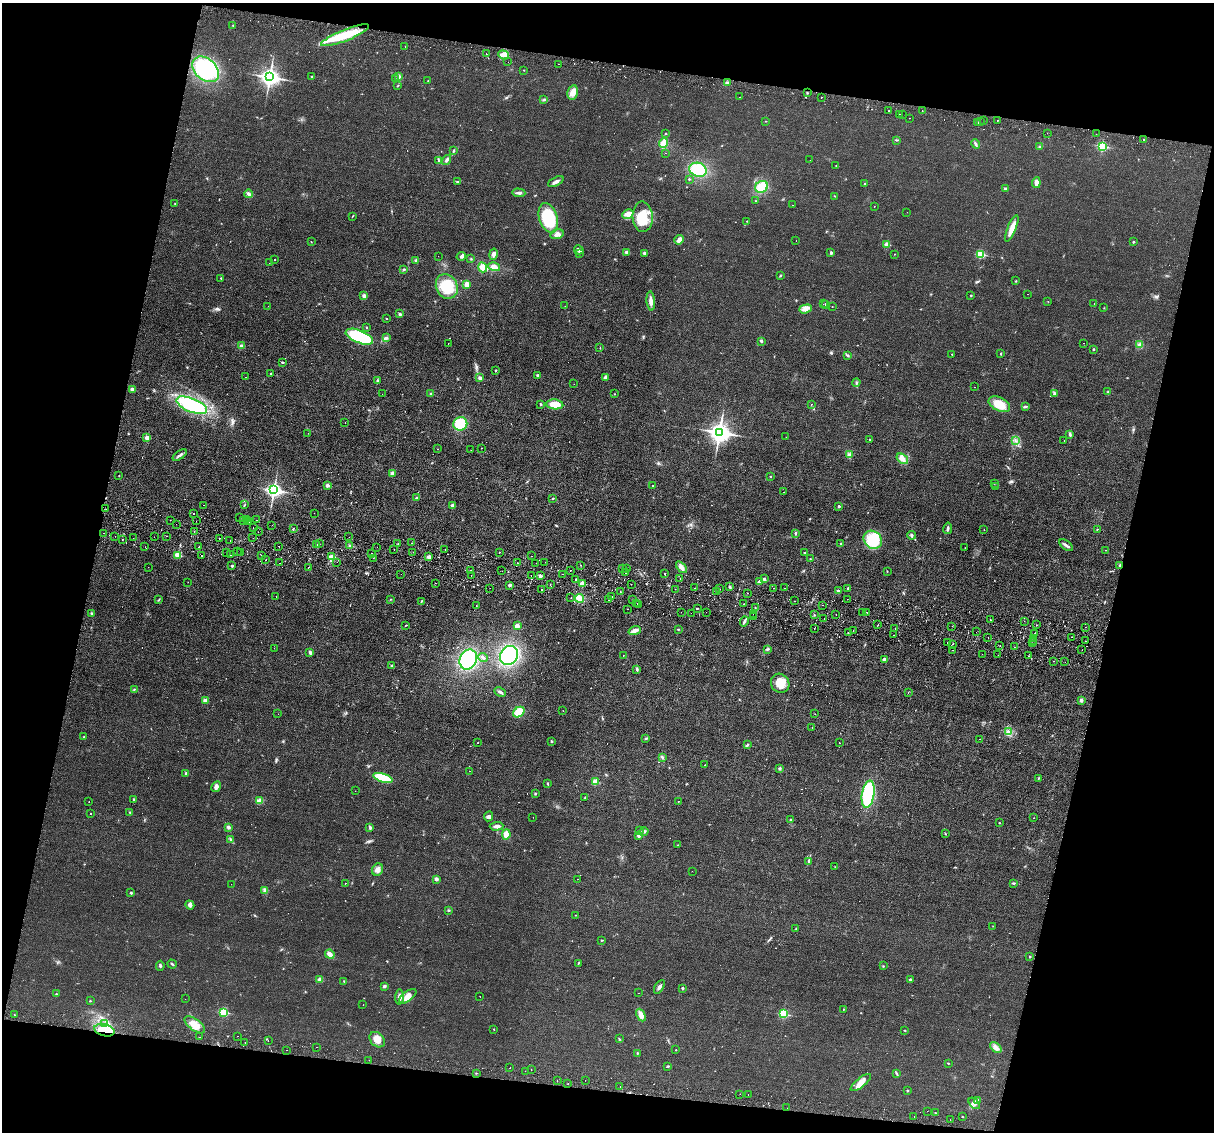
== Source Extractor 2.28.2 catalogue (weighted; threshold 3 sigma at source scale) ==
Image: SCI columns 17-4862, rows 293-4810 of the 4875 x 4985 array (HDU 1 of 3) = the unmasked area's bounding box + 8 px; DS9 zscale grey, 4 x 4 block average (1 PNG px = mean of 4 x 4 image px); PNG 1216 x 1134 px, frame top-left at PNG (2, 3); each listed source drawn as its Kron ellipse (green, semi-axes under 4 px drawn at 4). Shown black and unused: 25% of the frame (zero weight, under 2 of 3 exposures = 3% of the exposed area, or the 3 px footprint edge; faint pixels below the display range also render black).
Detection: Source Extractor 2.28.2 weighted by HDU 2 'WHT'. Background 0.0238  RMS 0.0054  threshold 0.0241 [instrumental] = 3 sigma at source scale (4.5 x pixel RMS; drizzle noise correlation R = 1.50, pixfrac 1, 0.05/0.05 arcsec/px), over >= 5 px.
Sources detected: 721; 6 too faint to see at this stretch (4 x 4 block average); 55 cosmic-ray / hot-pixel residue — neither listed nor drawn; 6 coinciding with a brighter row at this scale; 10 inside a brighter listed object's ellipse — not listed separately; of the other 644, all 500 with FLUX_AUTO >= 0.902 (the completeness limit of this list) listed and drawn (144 fainter detections not listed), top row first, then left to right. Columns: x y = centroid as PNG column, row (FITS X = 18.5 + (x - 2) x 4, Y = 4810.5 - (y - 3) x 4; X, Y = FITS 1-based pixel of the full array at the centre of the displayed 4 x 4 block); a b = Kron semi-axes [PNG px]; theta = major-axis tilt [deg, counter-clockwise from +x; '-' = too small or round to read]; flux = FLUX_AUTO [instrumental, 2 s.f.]
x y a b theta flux
233 25 2 2 - 1.4
345 35 25 5 22 89
405 47 2 2 - 0.97
486 54 2 2 - 2.7
503 55 5 3 - 14
508 62 2 2 - 0.99
558 64 2 2 - 1.5
205 69 15 10 -42 310
524 70 2 2 - 1
399 76 2 2 - 31
270 77 4 3 - 1700
312 77 3 2 - 2.3
395 79 2 2 - 1.6
428 81 2 2 - 1.6
727 83 3 2 - 3.6
398 85 2 2 - 1.6
573 92 7 5 77 19
807 93 2 2 - 2.1
740 97 2 2 - 1.2
821 97 2 2 - 1.6
544 99 2 2 - 2.7
889 110 2 2 - 1.8
922 110 2 2 - 1.7
899 114 2 2 - 1.8
902 114 2 2 - 1.3
909 118 2 2 - 2.6
998 120 2 2 - 11
765 121 2 2 - 0.97
980 121 2 2 - 1.2
983 121 2 2 - 1.8
978 122 2 2 - 0.97
1047 133 2 2 - 1.4
666 134 2 2 - 3.9
1096 134 2 2 - 5.8
1144 139 2 2 - 5.3
896 140 2 2 - 1.1
664 143 5 4 - 52
976 144 5 2 - 5.2
1102 146 2 2 - 250
1040 147 3 2 - 5.2
453 151 3 2 - 3
665 153 2 2 - 1.4
438 160 4 2 - 3.2
447 160 5 3 - 6.1
810 160 2 2 - 1.8
836 165 2 2 - 0.92
698 170 9 7 -18 120
689 179 2 2 - 4.4
457 182 4 2 - 3.7
556 182 8 3 27 11
1036 183 5 3 - 17
865 184 2 2 - 2
761 187 7 5 36 62
1005 189 2 2 - 4.2
519 193 7 3 -3 7.9
249 194 4 3 - 6
835 196 2 2 - 1.4
755 201 2 2 - 1.1
175 203 2 2 - 1.5
792 205 2 2 - 1.7
874 206 2 2 - 2.2
907 212 2 2 - 2.1
628 214 6 4 28 15
353 216 3 2 - 1.9
643 217 15 10 -87 82
548 218 15 9 -72 150
747 221 2 2 - 1.9
1012 228 14 4 67 32
557 234 7 4 15 18
679 240 5 3 - 18
796 240 2 2 - 1.2
311 242 2 2 - 0.94
1133 242 2 2 - 6.1
887 244 2 2 - 54
579 250 5 2 - 16
627 252 2 2 - 24
644 253 2 2 - 14
831 253 3 2 - 4.7
493 254 6 4 79 8.8
579 254 2 2 - 1.5
894 254 2 2 - 1.5
980 254 2 2 - 180
438 256 2 2 - 1.5
461 256 5 3 - 7.4
471 259 2 2 - 2
274 260 2 2 - 2.8
416 260 3 3 - 4.2
269 263 2 2 - 2.4
483 267 5 4 - 29
494 267 6 4 -13 19
404 269 2 2 - 4.9
780 275 2 2 - 2.3
221 278 2 2 - 4.1
1016 281 3 2 - 1.5
467 284 4 3 - 16
447 286 13 10 -65 81
1028 294 2 2 - 2.2
971 295 3 2 - 1.9
364 296 4 3 - 7.8
651 301 9 3 -85 15
1048 301 2 2 - 0.93
1094 303 2 2 - 1.1
823 304 2 2 - 1.1
826 304 2 2 - 10
268 306 2 2 - 3
565 306 2 2 - 3.4
832 307 2 2 - 2.5
1104 308 2 2 - 0.97
805 309 6 4 18 14
400 314 4 3 - 4.9
386 318 2 2 - 3.2
367 327 2 2 - 1.5
359 337 14 6 -22 230
386 337 2 2 - 3
761 341 3 2 - 4.4
1084 343 2 2 - 1.8
448 344 2 2 - 5.4
1140 345 4 4 - 7.9
241 346 3 3 - 5.8
600 348 2 2 - 1.3
1093 349 3 2 - 2.3
1001 353 3 2 - 1.9
952 354 2 2 - 2.5
848 355 3 2 - 3.7
283 362 3 2 - 2.3
496 370 2 2 - 2.3
271 374 2 2 - 2.7
538 376 3 2 - 5.4
246 377 2 2 - 1.4
605 377 3 3 - 6.3
480 378 2 2 - 23
377 381 3 2 - 3.5
856 383 4 2 - 3.6
574 384 2 2 - 1.3
974 387 2 2 - 0.97
132 389 2 2 - 28
1108 392 3 3 - 3.8
1054 393 4 2 - 3.7
382 394 2 2 - 4.8
431 394 3 3 - 4.8
614 394 2 2 - 1.3
541 404 2 2 - 4
555 404 8 5 -4 39
811 404 2 2 - 2
999 404 11 6 -27 54
192 405 16 7 -22 190
1025 406 4 2 - 3.2
345 422 2 2 - 2.6
460 424 7 6 - 98
720 432 4 3 - 2200
308 433 2 2 - 2.1
1070 435 4 2 - 5.3
786 437 2 2 - 1.7
147 438 2 2 - 40
870 439 2 2 - 1.9
1015 441 3 2 - 3.3
1064 441 2 2 - 1.6
481 448 2 2 - 1.2
438 449 2 2 - 1.1
471 450 2 2 - 1.3
180 455 8 2 37 8.2
849 455 4 3 - 7.8
902 459 6 4 -37 17
392 473 4 4 - 8.3
119 475 2 2 - 1.1
770 476 2 2 - 3.4
994 483 2 2 - 1.1
327 485 2 2 - 25
653 485 2 2 - 3.9
995 486 2 2 - 1.9
274 490 3 3 - 1100
784 492 2 2 - 1.9
416 498 3 2 - 3.2
553 498 2 2 - 1.8
203 505 2 2 - 1.2
244 505 2 2 - 1.4
452 505 2 2 - 34
839 506 2 2 - 9
106 509 2 2 - 2
193 513 2 2 - 3.7
314 513 2 2 - 1.9
240 517 2 2 - 1.2
170 520 2 2 - 1.5
246 520 2 2 - 8
257 520 2 2 - 2
196 521 2 2 - 6
244 521 2 2 - 2.2
248 521 2 2 - 1.5
176 524 2 2 - 1.9
272 525 2 2 - 2.1
253 528 2 2 - 1.4
293 528 2 2 - 1.4
948 528 6 2 80 6.7
1097 529 2 2 - 2.2
984 530 2 2 - 0.98
194 532 2 2 - 7.6
258 532 2 2 - 1.7
104 533 2 2 - 2.8
796 533 3 2 - 2.4
912 535 4 3 - 6.6
115 536 2 2 - 0.93
167 536 2 2 - 1.5
154 537 2 2 - 0.9
349 537 2 2 - 0.9
133 538 2 2 - 2
219 538 2 2 - 1.1
253 538 2 2 - 1.1
122 539 2 2 - 5.7
230 540 2 2 - 2.8
873 540 10 8 -43 110
319 543 2 2 - 1
411 543 2 2 - 1.2
841 543 2 2 - 1.8
398 544 2 2 - 1.5
316 545 2 2 - 3.8
1066 545 8 2 -36 8.3
199 546 2 2 - 3.8
279 546 2 2 - 2.8
350 546 2 2 - 1.7
145 547 2 2 - 2.1
377 547 2 2 - 1.3
965 548 2 2 - 0.91
394 549 2 2 - 1.3
445 550 2 2 - 1.1
1106 550 2 2 - 2.8
237 551 2 2 - 0.99
226 552 2 2 - 1.7
241 552 2 2 - 1.5
413 552 2 2 - 1.4
500 552 2 2 - 1.2
804 552 2 2 - 3.2
372 553 2 2 - 3.3
178 555 2 2 - 85
230 555 2 2 - 2.7
261 555 2 2 - 14
201 556 2 2 - 12
531 556 2 2 - 2.1
332 557 2 2 - 79
429 557 4 4 - 7.7
373 558 2 2 - 1
810 558 3 2 - 1.5
266 560 2 2 - 1.3
337 562 2 2 - 0.92
545 562 2 2 - 1.3
279 563 2 2 - 1.7
517 563 2 2 - 0.96
536 563 2 2 - 4.7
580 565 2 2 - 1.7
1120 565 3 2 - 3.6
232 566 2 2 - 11
148 567 2 2 - 1.3
681 567 7 4 -50 14
308 568 2 2 - 1.2
622 568 2 2 - 1.4
626 568 2 2 - 1.4
470 570 2 2 - 1.4
570 570 2 2 - 3.2
502 571 2 2 - 1.9
887 571 2 2 - 1.3
625 573 2 2 - 1.3
664 573 2 2 - 11
401 574 2 2 - 2.1
563 574 2 2 - 2.4
471 575 2 2 - 13
531 575 2 2 - 1.3
540 576 2 2 - 18
576 579 2 2 - 6.1
680 579 2 2 - 1.8
764 579 2 2 - 14
188 582 2 2 - 2.5
759 582 4 3 - 7.2
436 583 2 2 - 4.4
582 583 2 2 - 39
550 584 2 2 - 1.7
631 584 2 2 - 2
510 585 2 2 - 24
730 587 3 2 - 2.8
490 588 2 2 - 1.5
695 588 2 2 - 6
774 588 2 2 - 3.7
784 588 2 2 - 15
848 588 2 2 - 7.8
542 589 2 2 - 2.8
675 589 2 2 - 1
720 589 2 2 - 1
716 591 2 2 - 1.3
838 591 3 2 - 4.3
620 592 2 2 - 3.8
747 593 2 2 - 1.7
276 597 2 2 - 1.6
612 597 2 2 - 1.2
571 598 2 2 - 1.5
579 598 4 4 - 25
390 599 2 2 - 1.1
847 599 2 2 - 1.1
159 600 2 2 - 1.8
608 600 2 2 - 1.7
633 600 2 2 - 14
421 601 3 2 - 2.4
794 601 2 2 - 2.8
637 603 2 2 - 5.7
743 604 2 2 - 1.1
639 605 2 2 - 7.6
823 605 2 2 - 1.8
476 606 2 2 - 27
698 608 2 2 - 3.6
755 608 2 2 - 1.1
628 609 2 2 - 2
681 612 2 2 - 1.3
706 612 2 2 - 1.1
863 612 2 2 - 1.4
867 612 2 2 - 5.8
691 613 2 2 - 1.2
92 614 3 3 - 4.9
753 614 2 2 - 0.92
814 614 2 2 - 1.1
836 614 2 2 - 1.9
753 617 2 2 - 2.2
824 619 2 2 - 2.2
990 620 2 2 - 3
1024 621 2 2 - 1.6
744 622 5 2 - 7.4
878 624 2 2 - 2.2
406 625 3 2 - 1.6
1036 625 2 2 - 13
517 626 3 2 - 25
952 626 2 2 - 1.6
1085 627 2 2 - 0.96
895 628 2 2 - 1.9
678 629 2 2 - 1.6
814 629 2 2 - 1.4
635 631 6 3 20 14
853 631 2 2 - 1.4
848 632 2 2 - 1.4
976 632 2 2 - 2
1035 633 2 2 - 0.96
893 635 2 2 - 4.5
988 637 2 2 - 1.2
1072 637 2 2 - 1.9
1033 638 2 2 - 100
1034 641 2 2 - 1.7
1085 641 2 2 - 2
947 642 2 2 - 5.7
1032 643 2 2 - 3
952 644 2 2 - 3.7
1000 645 2 2 - 1.4
1014 647 2 2 - 2.5
274 648 2 2 - 2.5
767 649 3 2 - 2.8
953 650 2 2 - 0.9
1082 650 2 2 - 2.4
310 652 3 3 - 6.1
982 654 2 2 - 1.3
509 655 10 8 56 340
623 655 2 2 - 1.2
998 655 2 2 - 1
1028 656 2 2 - 3.7
483 658 5 2 - 4.7
468 659 10 8 65 240
884 659 4 2 - 5.9
1054 661 2 2 - 3
1065 662 2 2 - 1.2
392 665 2 2 - 6.1
637 669 4 2 - 4.4
780 683 10 9 - 53
134 689 2 2 - 2.1
500 692 6 2 -29 6.9
908 692 2 2 - 1.5
1081 700 4 3 - 6.9
205 701 3 3 - 16
563 711 2 2 - 1.4
519 712 6 4 35 48
278 714 2 2 - 1
815 714 2 2 - 0.91
812 727 2 2 - 1.3
1009 732 3 3 - 5.1
84 737 2 2 - 5.7
646 738 4 2 - 2.9
979 739 2 2 - 1.1
552 741 3 2 - 3
477 743 2 2 - 1.1
839 743 2 2 - 3.7
747 745 2 2 - 2.5
662 757 3 3 - 4.3
705 765 2 2 - 0.98
780 768 3 2 - 4
470 771 2 2 - 2.9
186 773 2 2 - 9
383 778 10 4 -18 120
1038 778 2 2 - 1.7
595 782 2 2 - 70
548 784 2 2 - 1.6
216 787 6 4 59 10
355 791 2 2 - 1.9
535 794 2 2 - 3.1
868 794 14 6 81 210
585 797 2 2 - 1.5
134 799 3 2 - 2.6
259 801 3 3 - 18
678 801 2 2 - 1.1
89 802 2 2 - 1.6
130 812 2 2 - 1.2
90 814 2 2 - 2.7
489 816 5 3 - 7.5
533 817 2 2 - 5
1034 818 2 2 - 6.7
790 820 2 2 - 1.8
999 823 2 2 - 2
496 826 7 3 4 10
228 827 3 3 - 6.9
370 828 3 2 - 6
640 831 2 2 - 1.9
644 831 4 3 - 6.5
506 834 5 3 - 27
945 834 2 2 - 1.5
639 836 4 3 - 8
231 839 3 3 - 4.2
678 845 2 2 - 1.1
809 862 2 2 - 1.6
835 867 2 2 - 0.92
377 869 6 5 - 15
692 871 2 2 - 1.3
436 879 4 3 - 6.1
577 879 2 2 - 1
345 883 2 2 - 2.5
1013 883 3 2 - 3
231 884 2 2 - 0.91
264 890 3 2 - 3.6
131 893 2 2 - 11
190 905 5 4 - 9
448 911 3 2 - 2.9
576 915 2 2 - 1.3
993 926 2 2 - 1.1
796 928 2 2 - 1.6
602 940 2 2 - 2.2
330 954 5 2 - 22
1030 957 2 2 - 4.5
578 963 4 2 - 2.3
172 964 4 2 - 3.4
160 966 5 2 - 3.7
883 966 2 2 - 0.97
320 979 2 2 - 29
910 979 2 2 - 8
344 981 3 2 - 1.8
384 986 3 3 - 5.8
659 987 7 2 58 9.3
682 988 2 2 - 8.9
638 993 2 2 - 2.5
56 994 2 2 - 3.1
408 996 10 5 37 25
480 996 2 2 - 2.8
400 997 7 3 88 12
185 999 2 2 - 1.6
90 1001 2 2 - 3.2
363 1005 2 2 - 1.1
843 1009 2 2 - 1.3
223 1012 2 2 - 180
783 1014 3 2 - 240
14 1015 2 2 - 0.97
641 1015 7 4 -63 14
104 1024 2 2 - 2.4
195 1025 12 5 -36 34
494 1029 2 2 - 1.1
104 1030 10 6 -14 54
905 1030 2 2 - 1.7
237 1036 2 2 - 2.1
200 1037 2 2 - 4.3
619 1039 3 2 - 2.1
268 1040 2 2 - 2.8
377 1040 9 6 -44 27
245 1042 2 2 - 2.2
316 1047 2 2 - 1.1
996 1047 7 4 -41 12
287 1050 2 2 - 2.2
676 1050 2 2 - 2.1
637 1053 2 2 - 2.2
369 1060 2 2 - 1.5
948 1063 2 2 - 4.9
668 1066 2 2 - 3.4
510 1067 2 2 - 2.8
531 1070 2 2 - 2.1
525 1071 2 2 - 1.5
476 1073 2 2 - 2.3
897 1074 3 2 - 2.7
585 1080 2 2 - 1.4
557 1081 2 2 - 3.4
861 1082 12 4 39 25
568 1083 2 2 - 1.4
620 1086 2 2 - 16
907 1091 3 2 - 2.1
740 1094 2 2 - 1
748 1095 2 2 - 2.1
977 1100 2 2 - 2.8
974 1103 7 4 -46 11
787 1108 2 2 - 2.4
927 1111 2 2 - 5
935 1113 2 2 - 1.3
914 1117 2 2 - 2
962 1117 2 2 - 1.2
950 1119 2 2 - 1.6
Overlapping masked pixels (flux is a lower limit): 2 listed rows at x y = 1120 565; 104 1030
Diffuse or blended objects may show on this block-average render without a row.